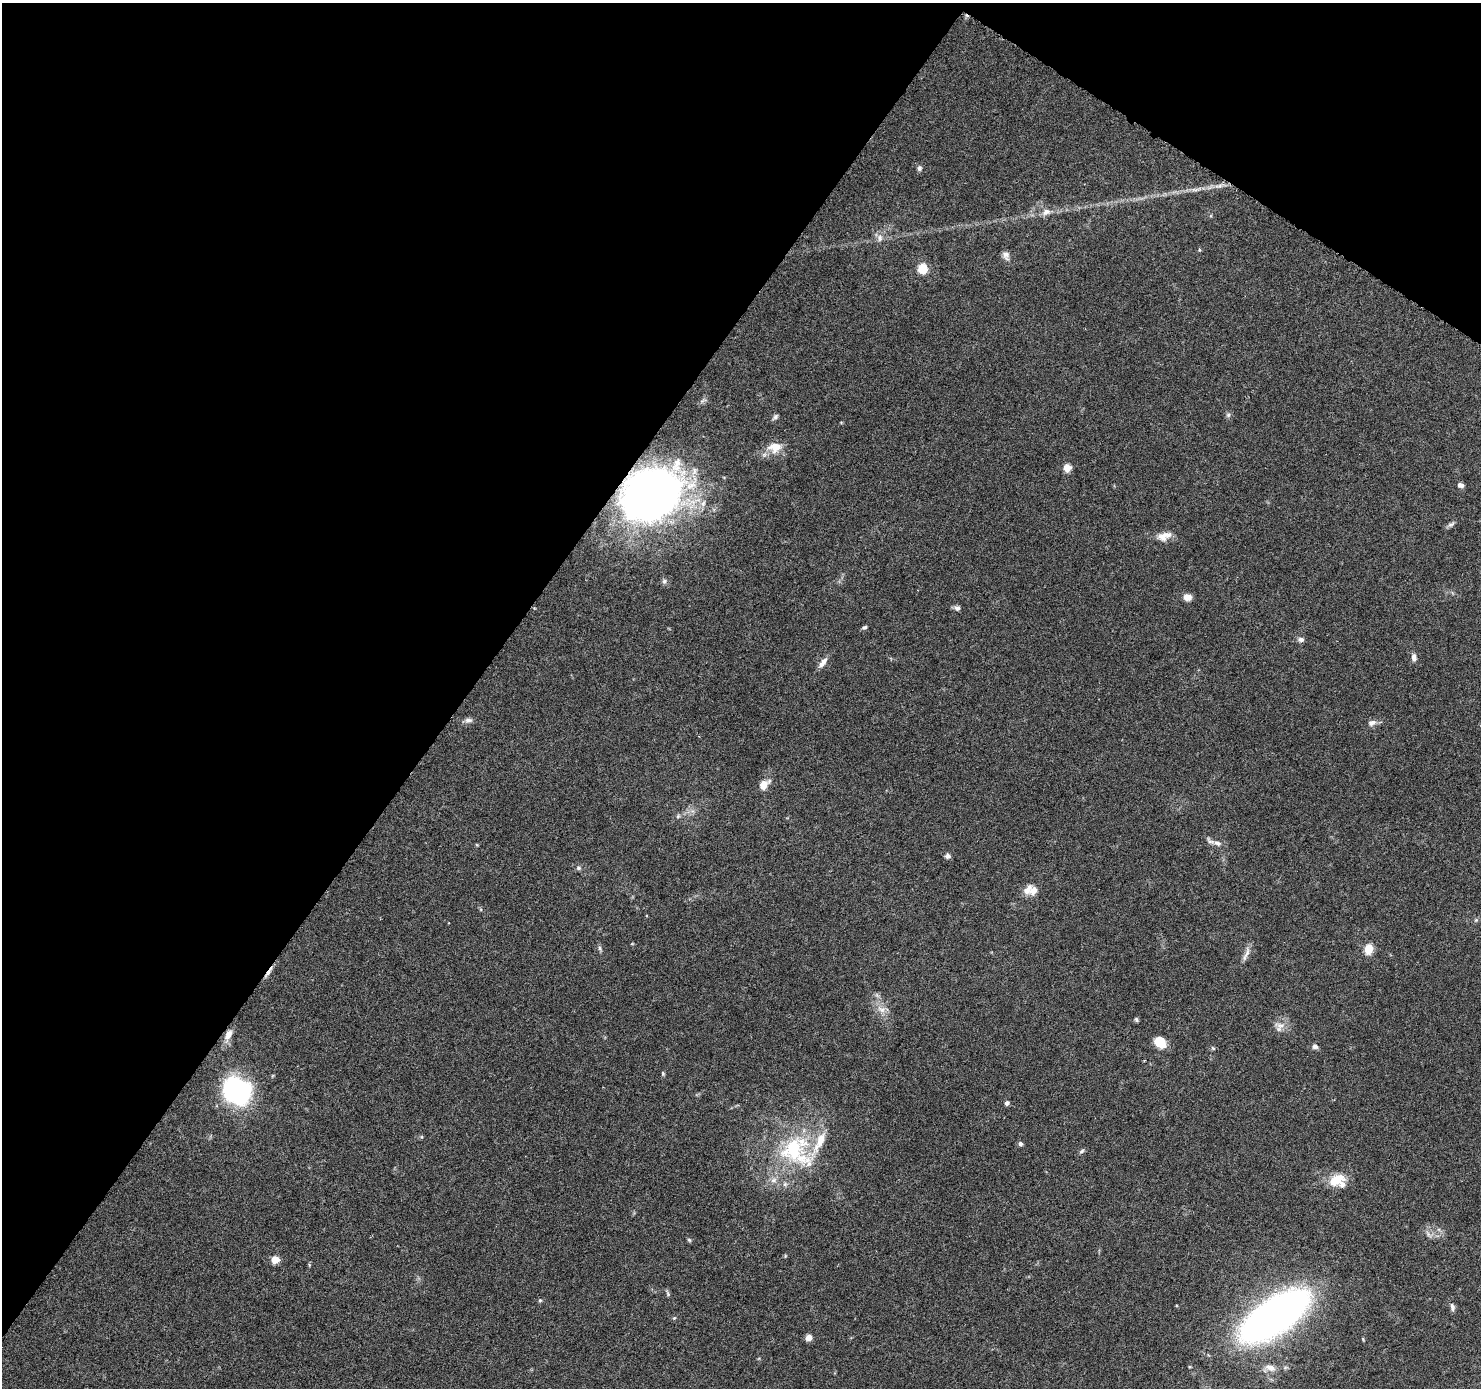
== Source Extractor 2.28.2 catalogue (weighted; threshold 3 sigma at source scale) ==
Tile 2 of 4 x 4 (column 2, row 1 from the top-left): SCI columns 1490-2968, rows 4417-5802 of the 5937 x 5999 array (HDU 1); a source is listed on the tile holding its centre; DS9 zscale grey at full resolution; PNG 1483 x 1390 px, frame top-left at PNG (2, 3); no overlay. Shown black and unused: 36% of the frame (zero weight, under 3 of 6 exposures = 1% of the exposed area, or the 3 px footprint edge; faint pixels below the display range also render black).
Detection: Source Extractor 2.28.2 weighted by HDU 2 'WHT'; one run over the whole footprint, this tile lists its part. Background 0.0521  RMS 0.0025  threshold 0.0103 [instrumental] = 3 sigma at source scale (4.09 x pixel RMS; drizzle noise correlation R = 1.36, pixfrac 0.8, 0.0396/0.0396 arcsec/px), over >= 5 px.
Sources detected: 66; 1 cosmic-ray / hot-pixel residue — not listed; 6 inside a brighter listed object's ellipse — not listed separately; the other 59 listed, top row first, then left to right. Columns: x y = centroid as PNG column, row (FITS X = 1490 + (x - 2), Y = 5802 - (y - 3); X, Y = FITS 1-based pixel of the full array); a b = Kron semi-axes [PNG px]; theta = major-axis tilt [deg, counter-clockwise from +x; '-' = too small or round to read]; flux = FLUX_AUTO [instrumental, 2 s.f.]
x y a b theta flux
919 168 7 6 - 0.62
1219 186 13 5 8 1.2
1046 212 12 8 21 1.5
880 238 10 7 -83 1.1
1199 250 4 4 - 0.27
1005 254 10 9 - 1.1
923 269 13 12 - 3
1228 415 6 6 - 0.52
775 417 9 5 42 0.59
775 447 18 13 5 3.7
1067 468 9 9 - 1.7
1461 485 7 5 -19 0.79
651 495 51 40 25 170
1451 524 11 5 23 0.66
1163 537 15 12 8 2.3
664 581 7 7 - 0.61
1187 597 8 7 - 1.9
957 608 8 6 -28 0.78
864 627 7 5 30 0.47
1301 639 8 6 5 0.87
1414 657 9 6 -83 1
823 662 15 6 52 1.5
468 720 10 6 0 0.9
1372 723 11 8 21 1.2
764 784 11 8 44 2.6
678 816 7 4 45 0.41
1217 843 11 6 -20 1.1
948 856 7 6 - 0.65
578 868 7 6 - 0.54
1034 890 13 10 56 1.8
1476 920 6 5 - 0.4
600 948 7 4 -89 0.46
1368 949 5 5 - 11
1246 954 24 5 69 1.3
881 1009 15 9 -25 2
1136 1019 6 4 -63 0.37
1281 1025 18 7 -14 1.6
228 1035 17 8 66 2.1
1160 1042 10 8 -39 6.7
1315 1047 8 6 -14 0.7
1213 1048 5 4 - 0.33
663 1073 6 4 -71 0.3
237 1091 21 18 -27 48
1007 1103 5 4 - 0.85
1020 1144 6 5 - 0.57
794 1149 42 38 -49 23
1081 1151 7 5 41 0.49
1336 1180 23 12 26 4.8
1429 1234 10 4 -55 0.66
689 1240 6 5 - 0.34
785 1256 5 3 - 0.21
275 1260 5 5 - 5.5
668 1294 8 4 -60 0.43
540 1300 5 4 - 0.33
1452 1307 11 6 -82 0.74
1275 1316 67 28 35 130
674 1318 5 4 - 0.26
809 1338 7 6 - 1.4
1270 1368 16 9 -20 2
Overlapping masked pixels (flux is a lower limit): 1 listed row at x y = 651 495